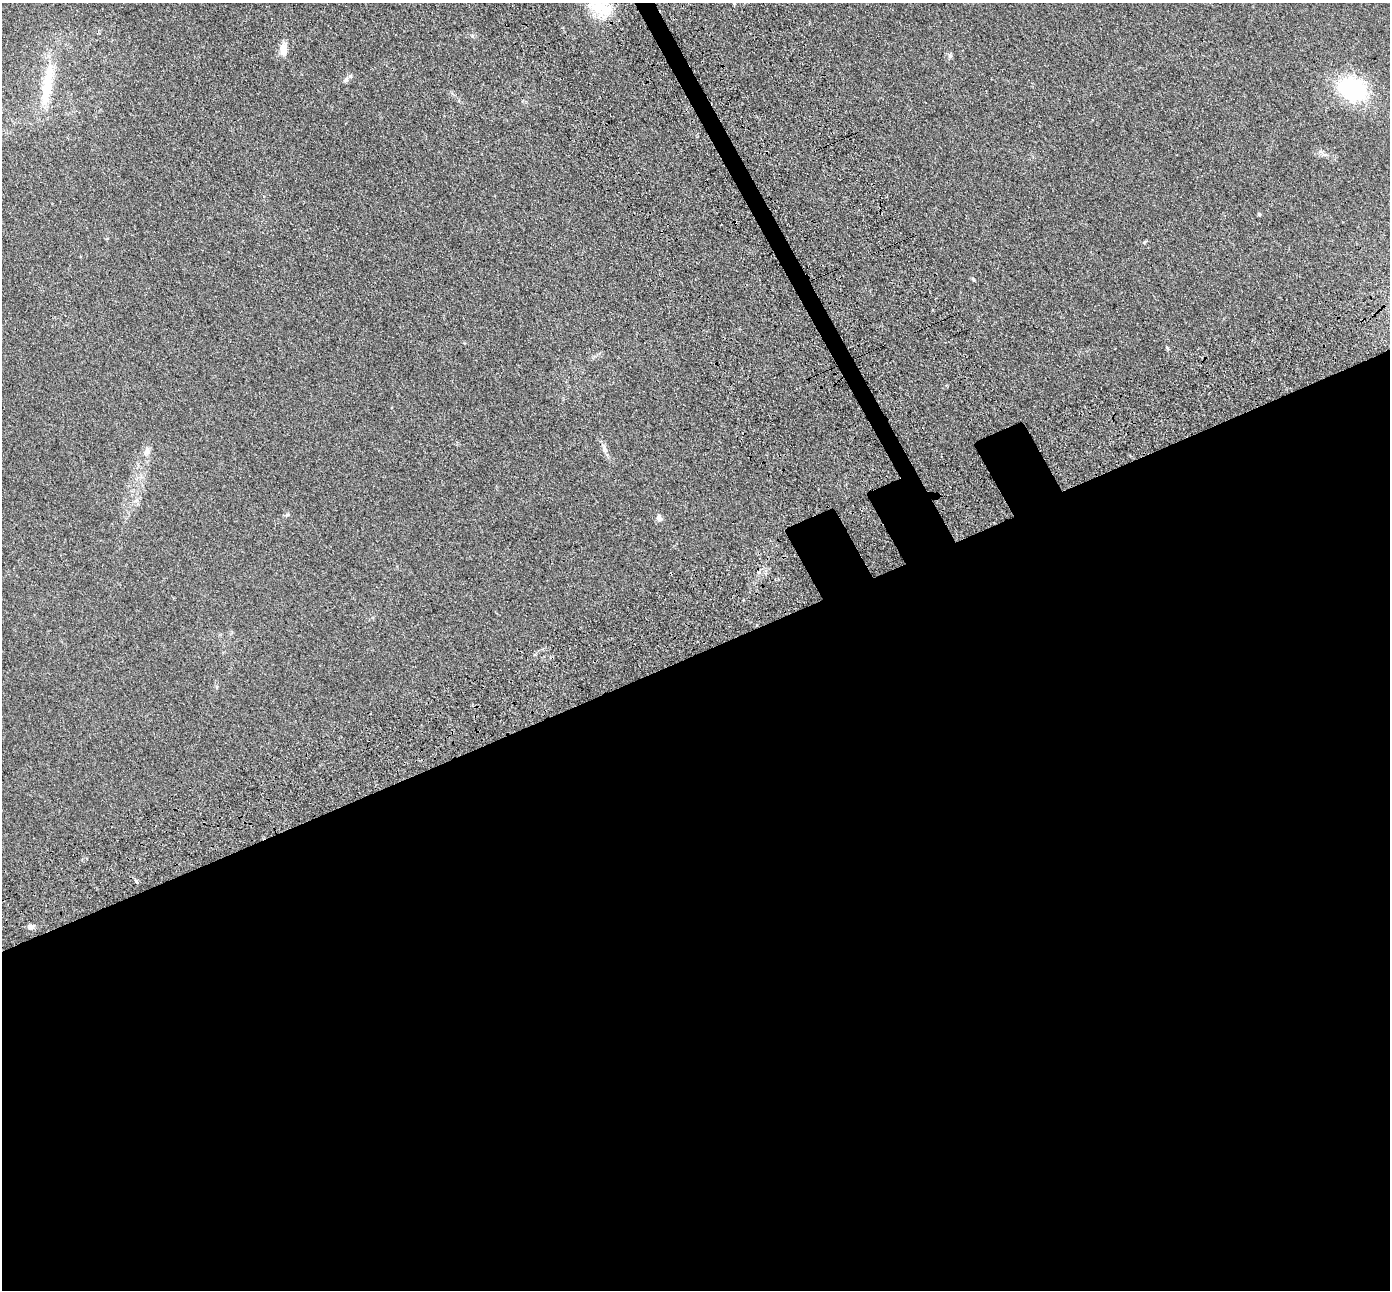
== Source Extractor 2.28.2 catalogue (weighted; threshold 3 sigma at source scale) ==
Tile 15 of 4 x 4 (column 3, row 4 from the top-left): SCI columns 2976-4363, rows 476-1763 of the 5945 x 5933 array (HDU 1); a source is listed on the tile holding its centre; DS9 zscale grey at full resolution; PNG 1392 x 1292 px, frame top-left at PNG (2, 3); no overlay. Shown black and unused: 51% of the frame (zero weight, under 3 of 4 exposures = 11% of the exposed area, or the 3 px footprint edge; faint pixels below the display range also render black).
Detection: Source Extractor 2.28.2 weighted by HDU 2 'WHT'; one run over the whole footprint, this tile lists its part. Background 0.106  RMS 0.0067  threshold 0.03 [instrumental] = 3 sigma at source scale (4.5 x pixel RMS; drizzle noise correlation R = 1.50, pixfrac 1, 0.05/0.05 arcsec/px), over >= 5 px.
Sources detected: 15; all 15 listed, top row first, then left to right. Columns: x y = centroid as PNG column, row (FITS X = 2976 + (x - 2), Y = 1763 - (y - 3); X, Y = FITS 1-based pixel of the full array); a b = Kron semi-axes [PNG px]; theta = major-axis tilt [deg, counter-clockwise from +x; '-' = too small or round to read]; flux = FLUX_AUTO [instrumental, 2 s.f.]
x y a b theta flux
600 7 39 20 -29 24
472 35 6 4 -20 0.9
284 49 19 9 88 5.6
950 56 7 5 71 1.3
346 79 8 5 62 1.8
47 84 68 13 81 30
1352 89 33 24 -27 53
1324 155 7 4 19 1.3
1259 214 5 4 - 0.76
1167 348 6 4 -70 0.72
604 449 12 4 -81 2.1
147 451 13 7 80 3.3
287 515 6 4 19 0.86
659 518 9 7 -81 2.5
31 927 8 7 - 2.1
Isophote crosses this tile's border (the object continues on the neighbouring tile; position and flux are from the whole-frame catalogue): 1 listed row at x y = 600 7
Unlisted compact peaks at least as high as the median listed source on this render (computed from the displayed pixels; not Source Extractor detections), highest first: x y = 973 279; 1144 242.